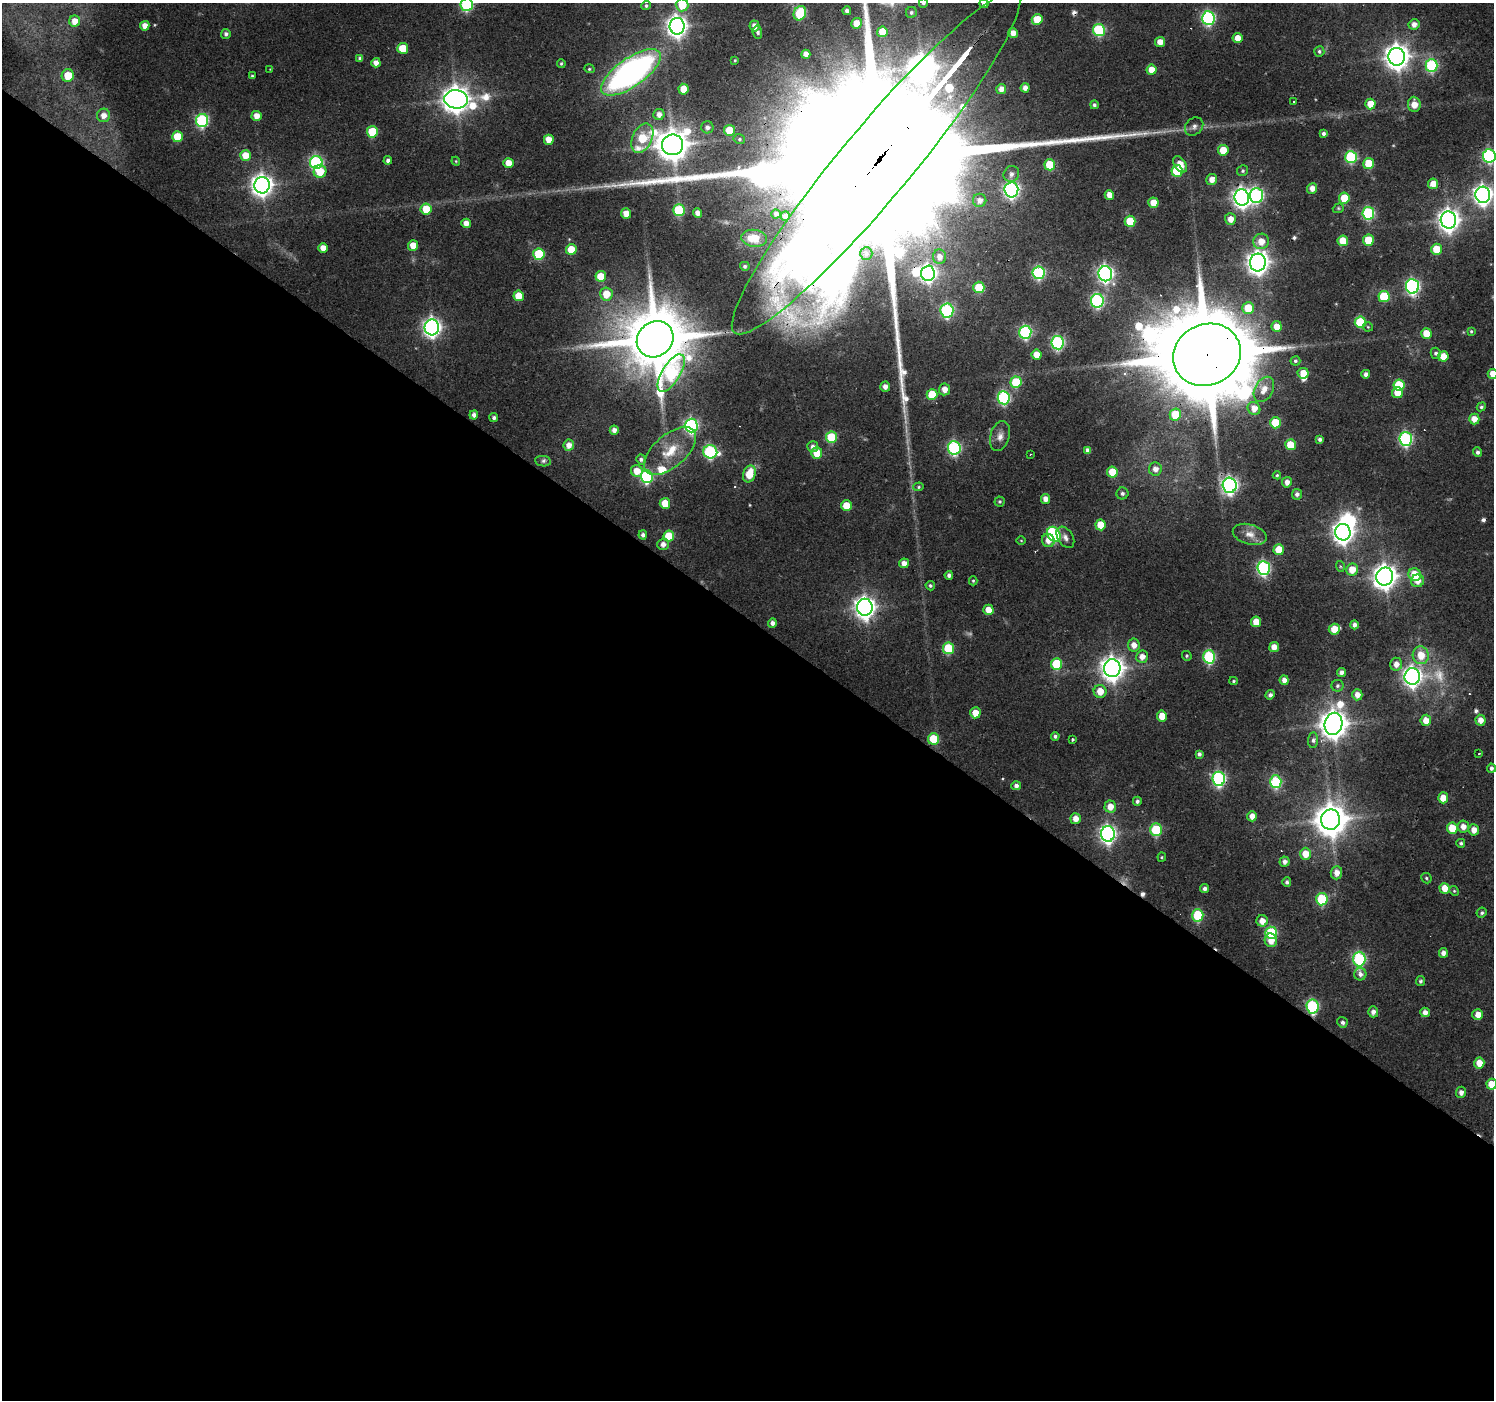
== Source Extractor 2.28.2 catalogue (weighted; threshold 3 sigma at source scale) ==
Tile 14 of 4 x 4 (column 2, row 4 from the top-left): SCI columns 1495-2986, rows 241-1638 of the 5970 x 6007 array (HDU 1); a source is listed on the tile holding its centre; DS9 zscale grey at full resolution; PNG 1496 x 1402 px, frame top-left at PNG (2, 3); each listed source drawn as its Kron ellipse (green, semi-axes under 4 px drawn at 4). Shown black and unused: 56% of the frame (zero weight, under 2 of 3 exposures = <1% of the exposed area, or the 3 px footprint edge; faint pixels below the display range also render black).
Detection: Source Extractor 2.28.2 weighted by HDU 2 'WHT'; one run over the whole footprint, this tile lists its part. Background 0.104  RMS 0.0075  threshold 0.0339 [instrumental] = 3 sigma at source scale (4.5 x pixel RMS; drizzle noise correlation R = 1.50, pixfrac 1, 0.0396/0.0396 arcsec/px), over >= 5 px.
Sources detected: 313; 7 too faint to see at this stretch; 2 inside a brighter object's white glare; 10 cosmic-ray / hot-pixel residue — neither listed nor drawn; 4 inside a brighter listed object's ellipse — not listed separately; the other 290 listed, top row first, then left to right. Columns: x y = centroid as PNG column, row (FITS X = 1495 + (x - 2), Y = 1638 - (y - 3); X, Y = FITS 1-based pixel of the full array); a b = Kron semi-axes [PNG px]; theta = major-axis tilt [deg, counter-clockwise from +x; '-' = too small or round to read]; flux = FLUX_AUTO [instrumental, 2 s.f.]
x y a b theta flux
923 3 5 4 - 1.8
984 3 5 4 - 4.2
467 5 6 6 - 100
682 5 6 6 - 17
646 6 4 4 - 1.6
847 11 4 4 - 3.1
911 12 5 5 - 2
800 13 7 6 - 43
1208 18 7 6 - 150
1037 19 5 5 - 24
75 21 5 5 - 8.8
856 23 5 5 - 11
1414 24 5 5 - 5.4
145 26 5 4 - 6.8
677 26 8 7 - 510
754 26 5 5 - 5
1099 30 6 6 - 80
757 32 7 5 -84 1.9
882 32 5 5 - 15
1013 33 5 5 - 6.2
226 34 5 5 - 2.4
1238 38 5 5 - 9.2
1160 42 5 5 - 7.7
403 48 5 5 - 21
1319 51 5 5 - 1.8
806 54 4 4 - 5.9
1397 57 9 8 - 840
360 58 4 4 - 2
735 60 3 3 - 0.8
376 63 5 4 - 5.8
561 63 4 3 - 1.1
1432 66 6 6 - 89
270 69 3 3 - 0.51
589 69 5 3 - 0.97
1152 70 5 5 - 11
631 72 35 14 35 290
68 75 6 6 - 16
252 76 4 3 - 0.94
1025 88 4 4 - 4.8
684 89 5 5 - 13
1001 89 5 5 - 6.4
456 99 11 9 -5 1100
1294 101 3 2 - 1
1370 104 5 5 - 13
1414 104 8 6 -84 9.1
1094 105 4 4 - 1.8
659 114 5 5 - 4.9
103 115 7 6 - 6.9
257 116 5 5 - 8.5
202 120 6 6 - 110
707 127 6 6 - 3.2
1194 127 10 8 44 3.5
729 130 5 5 - 20
372 132 5 5 - 33
1323 133 4 4 - 2
177 137 5 5 - 26
642 138 15 9 65 33
739 139 6 4 -13 1.3
549 140 5 5 - 9.6
672 145 10 10 - 1600
1223 150 5 5 - 19
245 155 5 5 - 14
1489 156 7 6 - 130
1351 157 6 6 - 77
388 160 4 4 - 2.7
456 161 4 4 - 0.8
316 162 6 6 - 130
509 163 5 5 - 11
876 163 221 35 50 190000
1368 163 5 5 - 20
1180 164 9 5 -57 10
1050 165 5 5 - 29
320 171 6 6 - 17
1177 171 6 5 - 38
1242 171 5 5 - 1.5
1011 174 8 7 - 3.9
1212 180 5 5 - 7.3
1433 184 5 5 - 10
262 185 8 7 - 570
1312 188 5 5 - 6
1011 190 7 7 - 250
1109 195 5 5 - 8.3
1483 195 8 7 - 430
1256 196 7 6 - 160
1242 197 8 7 - 440
1344 198 5 5 - 20
980 200 6 6 - 5.2
1153 203 5 5 - 12
1338 208 6 4 20 1
426 209 5 5 - 20
679 210 6 5 - 60
626 213 5 5 - 8.9
698 213 5 4 - 5.7
1368 213 6 6 - 86
776 214 4 4 - 2.7
785 216 5 4 - 3.7
1230 219 5 5 - 8.2
1448 220 8 8 - 620
1130 221 5 5 - 29
466 223 5 4 - 7.3
754 238 12 8 -7 12
1368 240 5 5 - 23
1261 241 8 7 - 11
1343 241 5 5 - 17
413 246 5 5 - 12
323 248 5 5 - 7.3
571 249 5 5 - 20
1436 249 5 5 - 20
539 254 5 5 - 46
866 254 6 6 - 2.1
939 257 7 6 - 5.3
1258 263 9 8 - 620
745 266 5 4 - 2
928 273 7 7 - 280
1039 273 6 6 - 110
1105 274 7 7 - 250
601 276 5 5 - 21
1412 286 7 6 - 190
979 287 6 5 - 31
606 294 6 6 - 14
519 296 5 5 - 16
1384 296 5 5 - 40
1097 301 7 6 - 130
1248 308 6 5 - 22
947 311 7 6 - 120
1360 322 6 5 - 44
1277 326 5 5 - 11
432 327 8 7 - 350
1368 327 5 4 - 0.98
1471 331 4 3 - 1
1025 332 6 6 - 120
1426 333 5 5 - 14
655 339 19 17 44 7700
1058 343 7 6 - 130
1436 353 5 5 - 2.2
1037 355 5 5 - 11
1207 355 34 30 23 20000
1443 356 5 5 - 12
1295 361 5 4 - 1.4
671 373 21 9 58 110
1303 373 5 5 - 13
1366 374 4 4 - 3.4
1493 374 5 5 - 9.9
1016 382 6 5 - 44
1399 385 6 5 - 31
885 387 5 5 - 4.5
945 389 6 5 - 7.4
1264 389 13 9 61 9.2
1397 393 5 5 - 12
932 395 5 5 - 24
1004 398 6 6 - 110
1481 407 5 4 - 1.5
1254 408 7 6 - 7
474 415 4 4 - 3.8
1175 415 6 6 - 25
494 418 4 4 - 2.3
1474 419 5 5 - 7.1
1275 423 5 5 - 28
691 425 7 6 - 170
614 430 4 4 - 4.3
1000 436 15 9 73 6.1
831 437 6 5 - 39
1320 439 4 4 - 2.2
1406 439 7 6 - 130
569 445 5 5 - 6.5
1290 445 5 5 - 21
813 447 5 5 - 4.1
954 448 7 6 - 130
1088 450 4 4 - 3
670 451 31 16 41 26
710 452 7 6 - 110
1478 452 4 4 - 2.3
817 453 5 5 - 20
1030 454 3 2 - 0.73
641 459 5 4 - 2.4
543 461 8 5 -9 1.9
1155 469 7 6 - 5.8
637 471 6 5 - 11
1112 472 5 5 - 18
749 474 9 6 72 17
1277 475 4 4 - 1.1
647 477 6 6 - 100
1287 482 5 5 - 5.4
1230 485 7 7 - 270
919 487 5 4 - 1.2
1122 493 6 6 - 2.4
1297 494 5 5 - 3.3
1046 499 5 4 - 5.8
1000 501 5 5 - 1.4
665 503 5 5 - 16
846 506 5 5 - 18
1101 525 5 5 - 16
1343 532 8 7 - 570
1054 534 8 6 -56 89
1250 534 17 10 -16 8
643 535 4 4 - 3.1
669 536 5 5 - 26
1065 537 12 7 -57 3.8
1021 540 5 3 - 0.68
1048 540 7 6 - 6.5
663 544 6 5 - 4.8
1279 550 5 5 - 18
904 563 5 4 - 6.3
1340 566 5 3 - 0.92
1264 568 7 6 - 150
1352 570 6 6 - 12
949 575 4 4 - 2.6
1415 575 6 6 - 19
1385 576 9 8 - 750
973 581 4 4 - 1
1418 581 6 6 - 7.6
930 586 5 4 - 1.7
865 607 8 7 - 570
988 610 5 5 - 11
1256 622 5 5 - 13
772 623 5 4 - 4.1
1354 625 4 4 - 3.7
1334 629 6 5 - 15
1134 645 6 6 - 6.7
1274 647 5 5 - 8.1
948 648 6 5 - 43
1421 655 9 8 - 13
1187 656 5 4 - 1.3
1142 657 6 6 - 6.4
1209 657 7 6 - 91
1056 664 6 5 - 38
1396 664 6 6 - 5.8
1112 668 9 8 - 750
1341 672 4 4 - 4
1412 677 8 7 - 420
1284 680 5 4 - 5.3
1234 681 4 3 - 1.1
1337 686 6 6 - 1.9
1100 691 6 6 - 12
1270 695 5 4 - 3.1
1357 695 5 5 - 6.4
975 713 5 5 - 11
1162 716 5 5 - 16
1426 720 5 5 - 8.8
1480 720 5 5 - 6.6
1333 724 11 9 77 1200
1055 736 4 4 - 2
933 739 5 5 - 27
1073 739 3 3 - 1.1
1313 740 7 5 85 2.3
1199 754 4 4 - 2.3
1479 754 3 2 - 1.2
1491 768 4 4 - 2.4
1219 779 7 6 - 150
1276 782 6 6 - 83
1016 786 5 4 - 3.4
1443 798 5 5 - 11
1137 801 4 4 - 2.2
1110 806 6 6 - 9.3
1252 816 5 5 - 7.6
1076 819 5 5 - 8.2
1331 820 10 9 - 1700
1463 827 6 6 - 6.3
1452 828 6 5 - 21
1156 830 6 5 - 53
1474 830 5 5 - 6.7
1108 834 8 7 - 290
1461 843 4 4 - 1.6
1305 854 6 5 - 12
1162 857 4 4 - 0.97
1284 862 5 5 - 3.9
1336 873 7 5 87 6.3
1426 878 5 5 - 1.3
1287 882 5 4 - 2.1
1445 888 5 5 - 10
1205 889 4 4 - 3.3
1454 891 5 4 - 0.98
1322 899 6 5 - 58
1482 913 5 4 - 1.6
1198 915 6 5 - 55
1262 921 5 5 - 8.1
1271 933 6 6 - 74
1271 940 7 6 - 9.1
1443 953 5 4 - 4.3
1359 959 7 6 - 110
1360 974 6 6 - 3.2
1421 981 5 4 - 1.9
1312 1006 7 6 - 99
1373 1012 5 5 - 4
1425 1012 5 4 - 5.2
1478 1014 5 5 - 7.3
1342 1022 5 5 - 2.1
1479 1063 5 5 - 10
1492 1084 5 5 - 13
1461 1092 5 5 - 4.2
Overlapping masked pixels (flux is a lower limit): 8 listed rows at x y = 876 163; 1242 197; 1412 286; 655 339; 1207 355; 1230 485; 1219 779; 1312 1006
Isophote crosses this tile's border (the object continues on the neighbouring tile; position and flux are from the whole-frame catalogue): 9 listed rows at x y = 923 3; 984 3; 467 5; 682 5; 1489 156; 876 163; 1483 195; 1493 374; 1492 1084